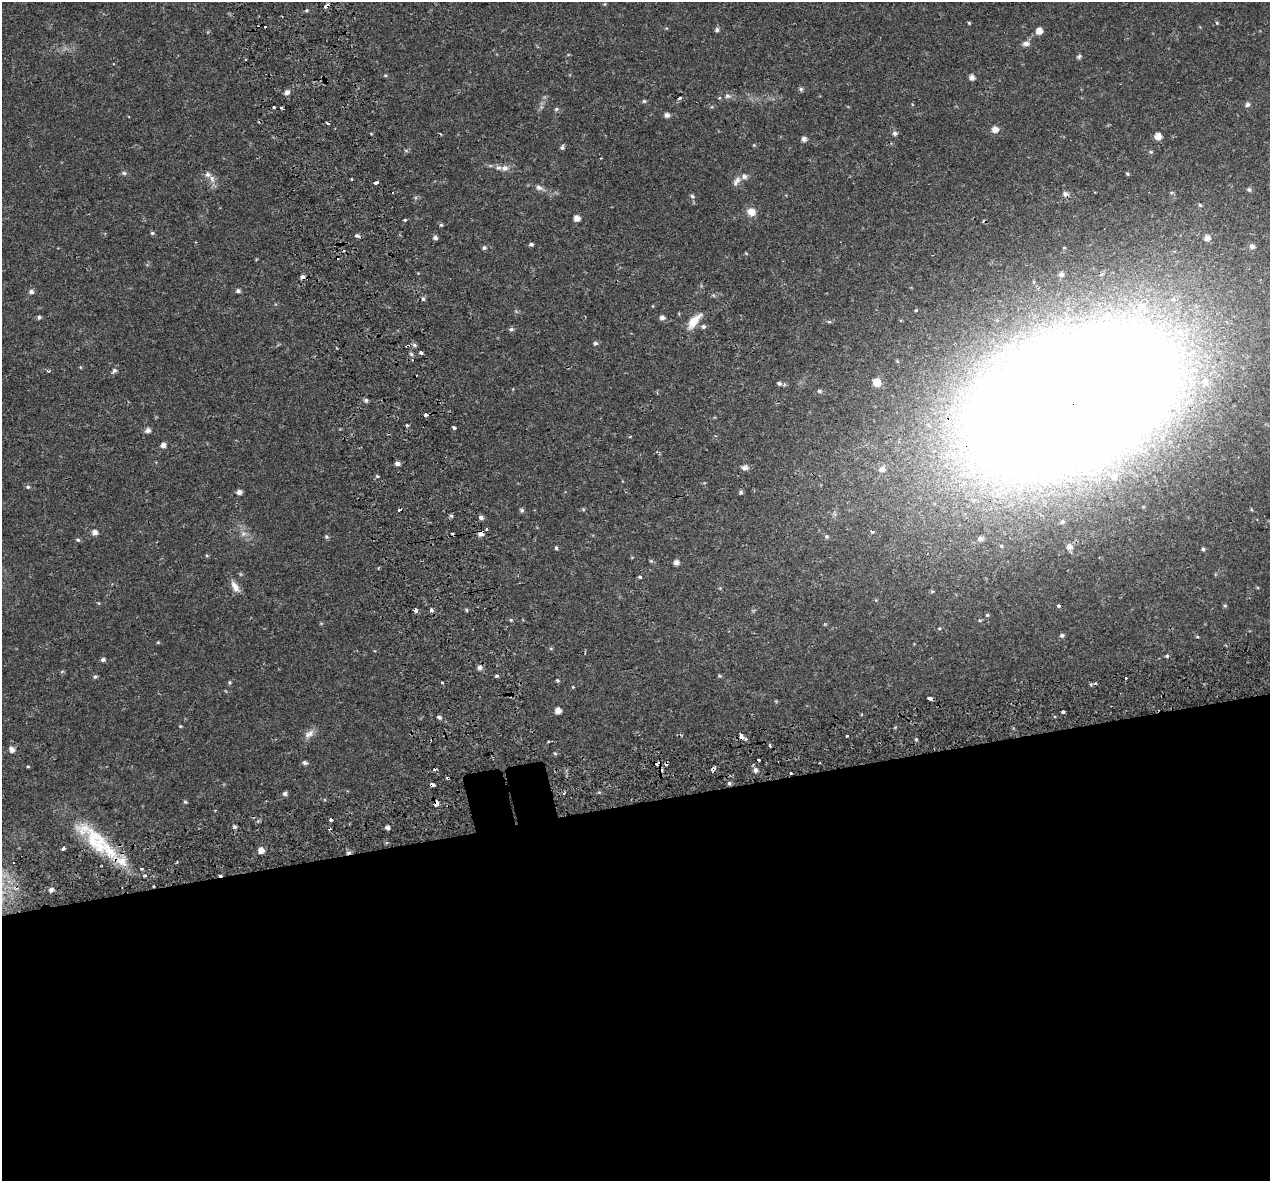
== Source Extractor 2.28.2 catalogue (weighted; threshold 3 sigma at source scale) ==
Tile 15 of 4 x 4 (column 3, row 4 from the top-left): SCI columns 2587-3854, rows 162-1340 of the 5174 x 4987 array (HDU 1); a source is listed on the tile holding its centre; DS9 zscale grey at full resolution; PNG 1272 x 1183 px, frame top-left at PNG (2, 2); no overlay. Shown black and unused: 32% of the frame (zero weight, under 2 of 3 exposures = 5% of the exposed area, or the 3 px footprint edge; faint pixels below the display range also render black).
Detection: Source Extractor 2.28.2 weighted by HDU 2 'WHT'; one run over the whole footprint, this tile lists its part. Background 0.0266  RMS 0.0031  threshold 0.0138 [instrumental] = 3 sigma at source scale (4.5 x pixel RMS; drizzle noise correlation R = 1.50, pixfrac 1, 0.0396/0.0396 arcsec/px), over >= 5 px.
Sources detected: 192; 16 cosmic-ray / hot-pixel residue — not listed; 4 inside a brighter listed object's ellipse — not listed separately; the other 172 listed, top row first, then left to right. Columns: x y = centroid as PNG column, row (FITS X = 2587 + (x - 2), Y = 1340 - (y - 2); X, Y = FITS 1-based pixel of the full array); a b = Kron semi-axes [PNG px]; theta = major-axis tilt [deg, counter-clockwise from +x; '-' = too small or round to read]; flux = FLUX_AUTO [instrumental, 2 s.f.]
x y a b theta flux
604 4 5 4 - 0.32
326 6 6 3 39 5.6
306 10 5 4 - 0.42
969 23 4 4 - 0.32
1217 23 5 4 - 0.32
717 30 6 5 - 0.74
1039 31 6 6 - 2.4
1026 43 10 6 2 1.2
1079 56 6 5 - 0.66
246 59 3 3 - 1.5
385 75 5 4 - 0.36
972 77 6 6 - 1.2
801 89 5 5 - 0.62
287 92 6 6 - 1.3
727 96 7 6 - 0.85
680 98 4 3 - 0.98
719 98 4 3 - 0.4
644 101 5 5 - 0.44
1247 104 7 6 - 0.79
274 107 3 3 - 1.5
281 107 3 3 - 0.42
556 109 6 5 - 0.5
667 115 6 5 - 1.1
995 129 6 6 - 2
895 133 6 6 - 0.71
1158 136 5 5 - 2.8
804 139 6 6 - 1.1
754 145 4 4 - 0.29
562 147 6 5 - 0.63
1151 152 6 4 18 0.43
601 158 3 3 - 0.35
505 168 9 7 21 1.4
124 173 7 5 -16 0.63
1127 174 5 4 - 0.36
212 179 11 7 -75 1.7
351 179 3 2 - 0.41
737 181 15 7 55 1.6
375 182 5 3 - 4.6
539 188 9 7 -25 1.2
1249 189 6 6 - 0.66
1172 192 5 3 - 0.37
1065 194 6 6 - 0.98
692 196 6 5 - 0.65
1200 205 5 5 - 0.42
751 212 10 8 -27 2.9
577 218 5 5 - 1.9
405 220 3 3 - 0.68
441 225 5 4 - 0.37
152 233 5 5 - 0.45
357 236 6 4 -26 0.75
435 238 6 5 - 0.8
1207 238 7 6 - 1.5
531 244 5 4 - 0.59
1252 246 7 7 - 1.2
484 248 5 5 - 0.61
343 250 3 3 - 1.2
746 253 5 3 - 0.27
1061 274 6 6 - 0.93
1102 274 5 4 - 0.5
302 277 5 5 - 1.1
238 291 5 5 - 0.74
31 292 6 5 - 0.96
423 299 5 5 - 0.59
1141 306 10 9 - 2.4
39 317 5 5 - 0.58
662 318 6 5 - 1.1
694 321 23 9 49 4.6
703 326 6 6 - 0.68
511 329 6 5 - 0.66
595 343 6 5 - 0.64
414 345 6 5 - 0.63
408 346 6 3 8 1.1
421 352 4 3 - 0.7
411 354 6 4 -46 0.49
80 367 5 3 - 0.23
114 370 6 6 - 0.76
48 371 5 4 - 0.43
877 382 7 6 - 4.4
1205 382 9 8 - 1.8
779 383 7 5 -26 0.72
819 391 6 5 - 0.57
366 400 5 5 - 0.71
1070 400 117 61 21 2600
426 415 4 3 - 4
407 425 4 3 - 0.45
454 427 3 3 - 2.3
148 430 6 5 - 1.3
630 437 4 3 - 0.32
163 445 5 5 - 1.4
397 463 5 4 - 1.1
745 467 8 6 13 1.3
882 469 9 8 - 1.7
377 476 3 3 - 0.98
28 487 5 5 - 0.46
239 492 5 5 - 1.2
741 492 5 4 - 0.6
1251 509 5 3 - 0.28
522 510 6 5 - 0.64
451 516 6 5 - 0.46
481 518 6 4 -27 0.86
487 529 3 3 - 0.44
872 531 4 3 - 0.72
94 532 5 5 - 1.7
481 533 6 6 - 1.4
243 534 7 5 46 0.79
326 537 6 5 - 0.53
980 539 6 6 - 0.97
78 540 6 5 - 0.53
1069 547 9 8 - 1.8
556 548 5 4 - 0.43
1203 549 4 4 - 0.47
676 562 5 5 - 1.3
640 577 3 3 - 1.2
235 586 16 8 -57 2.3
1225 605 5 3 - 0.34
1058 606 4 4 - 0.64
415 610 4 3 - 2.8
432 610 4 3 - 2.5
466 610 4 4 - 0.34
987 615 5 4 - 0.38
511 620 5 4 - 0.35
980 620 5 3 - 0.33
1062 635 6 5 - 0.69
158 642 4 4 - 0.29
1167 656 5 4 - 0.41
103 660 6 5 - 0.72
479 667 7 6 - 1.1
95 676 6 4 46 0.51
497 676 5 4 - 0.44
720 676 5 4 - 0.38
1126 678 3 3 - 0.99
557 680 4 4 - 0.39
229 682 5 4 - 0.38
442 683 3 3 - 0.65
573 687 4 3 - 0.25
930 698 4 3 - 2.8
558 710 6 6 - 1.8
1063 712 3 3 - 1.1
439 717 6 4 -29 0.66
180 726 4 3 - 0.29
309 734 14 8 40 1.9
847 735 3 3 - 1.3
741 736 5 4 - 2.2
916 739 4 4 - 0.34
770 746 3 3 - 0.88
12 750 7 6 - 1.5
555 753 5 4 - 0.38
758 760 3 3 - 0.66
305 762 6 4 -33 0.75
656 763 4 3 - 37
819 763 2 2 - 0.28
28 766 5 3 - 0.3
713 769 4 3 - 1.7
755 770 7 6 - 1
791 773 3 2 - 1.4
448 778 3 3 - 1.2
729 783 5 4 - 0.55
432 785 4 3 - 5.5
285 793 5 5 - 0.8
185 802 5 4 - 0.39
436 804 5 3 - 16
215 810 3 3 - 0.35
234 827 5 4 - 0.62
387 827 5 4 - 0.85
97 843 71 21 -48 21
63 848 4 3 - 3.2
261 850 5 5 - 2.4
14 862 3 2 - 0.43
141 868 3 3 - 0.88
145 875 3 3 - 1.2
153 886 3 2 - 0.5
51 890 5 5 - 1.2
Overlapping masked pixels (flux is a lower limit): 15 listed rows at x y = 326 6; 302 277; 408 346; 1070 400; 481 533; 415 610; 930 698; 741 736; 656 763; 713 769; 448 778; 432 785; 436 804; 97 843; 153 886